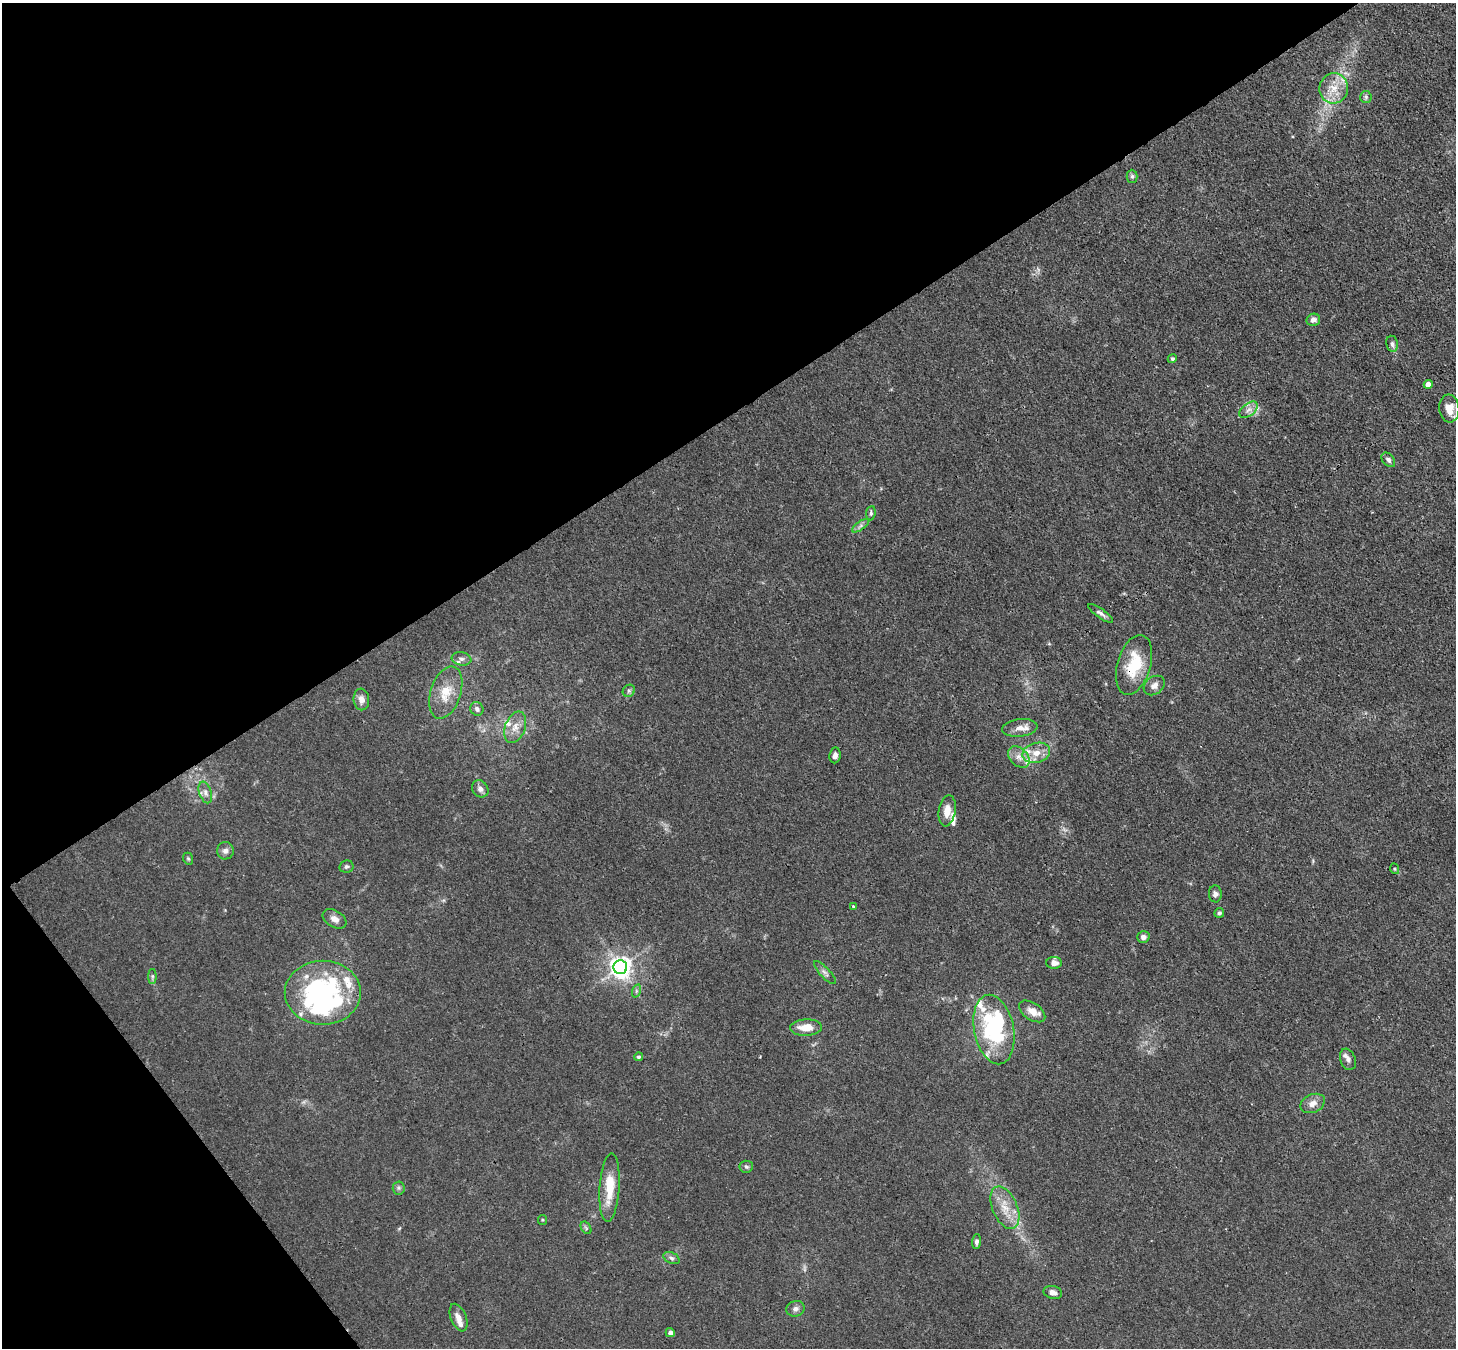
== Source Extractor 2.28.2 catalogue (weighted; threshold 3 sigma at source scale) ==
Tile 5 of 4 x 4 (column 1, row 2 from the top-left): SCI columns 78-1531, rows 3042-4387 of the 5972 x 5944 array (HDU 1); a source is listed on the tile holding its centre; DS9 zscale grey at full resolution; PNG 1458 x 1350 px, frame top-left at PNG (2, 3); each listed source drawn as its Kron ellipse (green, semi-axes under 4 px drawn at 4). Shown black and unused: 35% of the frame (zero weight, under 3 of 4 exposures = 7% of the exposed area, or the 3 px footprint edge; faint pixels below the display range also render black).
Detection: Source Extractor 2.28.2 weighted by HDU 2 'WHT'; one run over the whole footprint, this tile lists its part. Background 0.021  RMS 0.0029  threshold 0.013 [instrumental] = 3 sigma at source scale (4.5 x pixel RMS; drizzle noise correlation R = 1.50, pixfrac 1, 0.05/0.05 arcsec/px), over >= 5 px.
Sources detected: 80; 2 too faint to see at this stretch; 5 inside a brighter object's white glare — neither listed nor drawn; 12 inside a brighter listed object's ellipse — not listed separately; the other 61 listed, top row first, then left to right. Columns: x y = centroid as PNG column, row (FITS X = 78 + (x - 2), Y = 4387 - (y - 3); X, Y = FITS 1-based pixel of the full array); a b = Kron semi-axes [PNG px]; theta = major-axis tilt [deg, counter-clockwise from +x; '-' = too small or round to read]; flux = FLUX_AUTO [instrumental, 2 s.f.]
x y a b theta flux
1334 88 15 14 - 4.9
1366 97 6 5 - 0.58
1132 176 6 5 - 0.53
1313 320 7 6 - 1.3
1392 344 8 5 -80 0.79
1172 359 5 4 - 0.47
1428 384 4 4 - 2.1
1449 408 14 10 -83 3.7
1248 410 10 6 37 1.4
1388 460 8 5 -50 0.84
871 513 7 5 83 0.64
861 526 10 4 35 0.85
1101 613 15 4 -35 1.1
461 659 10 6 -9 1.2
1134 665 31 16 74 12
1154 685 11 8 37 1.7
629 691 6 5 - 0.63
446 693 27 15 72 6.5
361 699 11 8 -83 2
477 709 7 6 - 1
515 727 16 10 69 3
1020 728 18 9 7 2.4
1036 753 14 10 15 3.4
835 755 8 5 84 1.1
1019 757 12 8 -45 2.2
480 789 9 7 -52 1.4
205 792 11 6 -71 1.2
947 811 16 8 80 3
225 851 9 8 - 1.3
188 859 6 4 -69 0.42
346 866 7 6 - 0.69
1395 869 5 3 - 0.29
1215 894 8 6 89 0.93
853 906 4 2 - 0.32
1219 913 5 4 - 0.67
335 919 13 8 -31 1.8
1143 937 6 5 - 1.1
1054 963 8 6 -1 2.1
620 967 7 7 - 190
825 973 15 5 -46 1
152 976 7 4 -90 0.54
636 991 7 4 72 0.49
323 993 38 32 0 42
1032 1011 15 8 -34 3
806 1027 16 8 1 4.4
994 1029 35 20 -79 32
638 1057 4 3 - 0.49
1348 1059 11 7 -69 1.3
1313 1103 13 9 25 2.1
746 1167 7 6 - 0.67
399 1188 6 6 - 0.62
609 1188 34 10 86 8.2
1005 1208 22 12 -67 5.3
542 1220 5 4 - 0.35
586 1228 7 4 -57 0.47
977 1242 7 4 89 0.91
671 1258 8 5 -27 0.79
1053 1292 9 6 -14 1.5
796 1309 9 7 16 1.1
459 1318 14 7 -68 2.4
670 1333 4 4 - 0.99
Overlapping masked pixels (flux is a lower limit): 1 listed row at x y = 1134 665